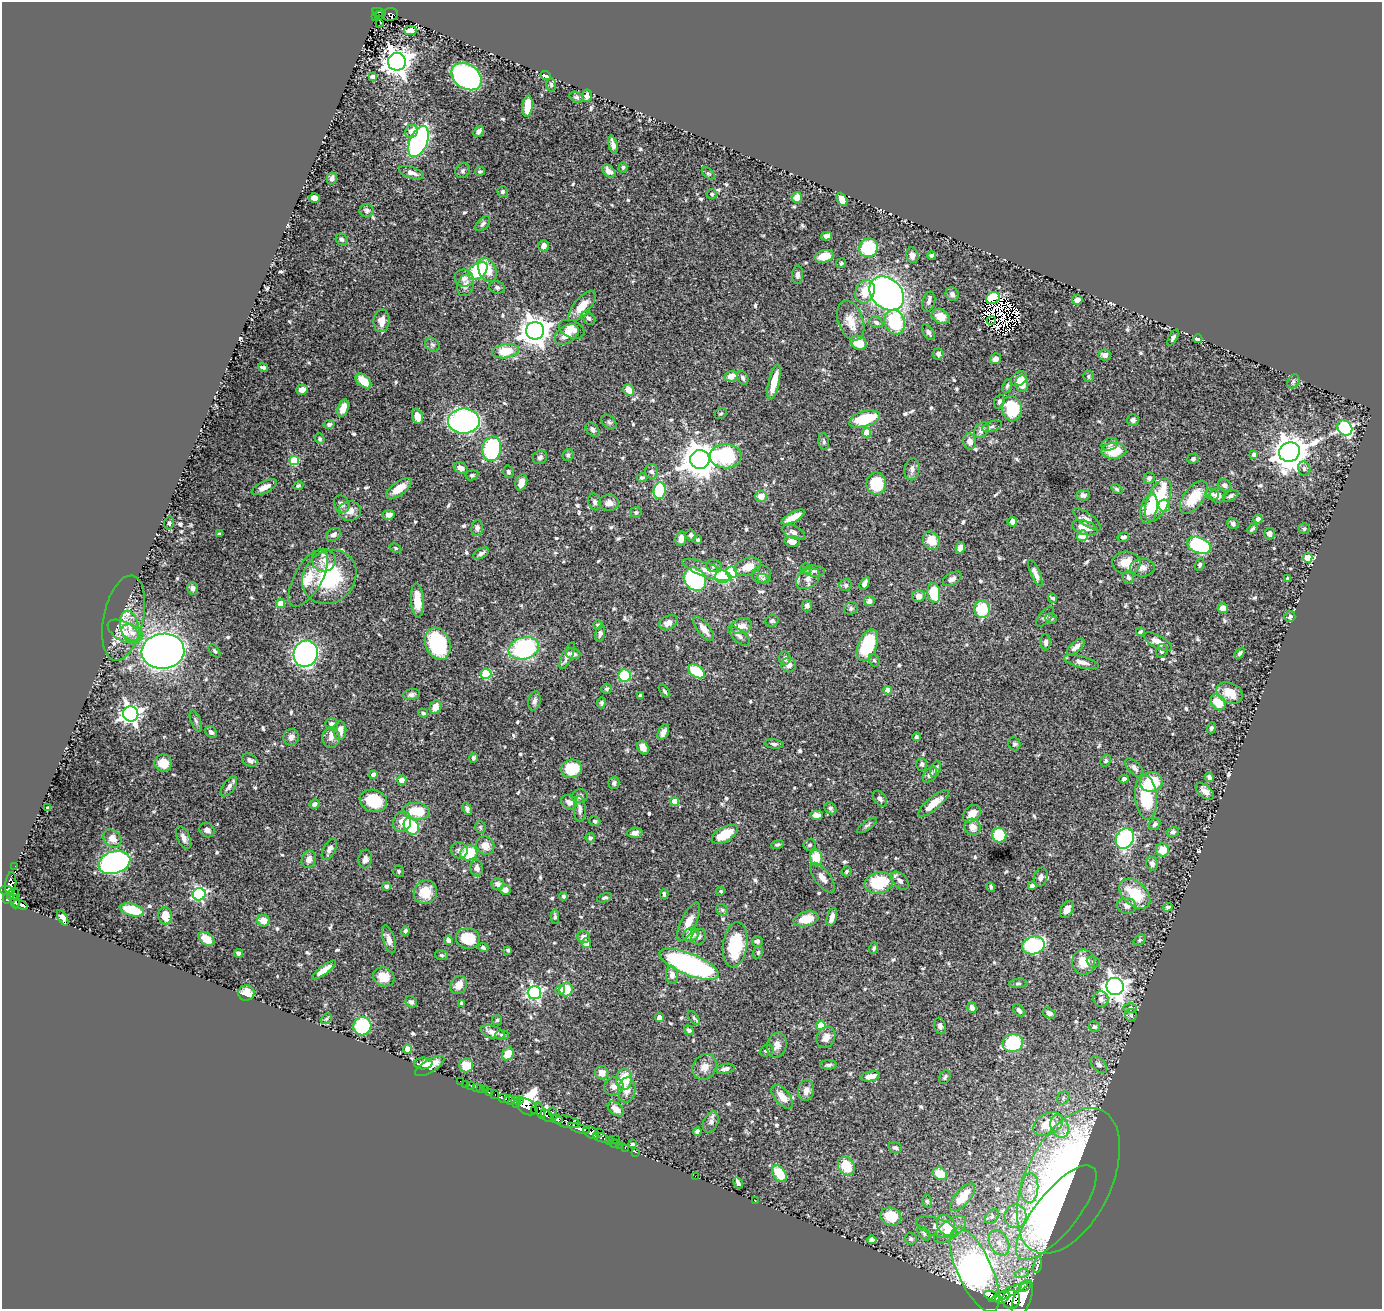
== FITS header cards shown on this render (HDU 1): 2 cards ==
NAXIS1  =                 1380
NAXIS2  =                 1307

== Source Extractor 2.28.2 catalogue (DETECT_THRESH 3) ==
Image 1380 x 1307 px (HDU 1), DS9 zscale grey, 1 PNG px = 1 image px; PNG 1384 x 1311 px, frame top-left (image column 1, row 1307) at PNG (2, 2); each listed source drawn as its Kron ellipse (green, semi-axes under 4 px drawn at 4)
Background 0.718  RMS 0.015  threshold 0.0459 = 3 sigma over >= 5 px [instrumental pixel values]
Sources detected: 667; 7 with non-positive FLUX_AUTO (blend fragments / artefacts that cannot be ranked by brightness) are neither listed nor drawn; of the other 660, the 500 brightest by FLUX_AUTO listed and drawn (160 fainter detections omitted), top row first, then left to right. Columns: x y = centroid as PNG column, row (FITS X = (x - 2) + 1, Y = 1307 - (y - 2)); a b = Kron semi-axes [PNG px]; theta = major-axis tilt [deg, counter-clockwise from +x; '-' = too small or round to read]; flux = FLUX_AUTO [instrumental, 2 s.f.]
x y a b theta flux
379 12 7 3 -15 89
390 14 8 6 12 73
379 15 5 2 - 25
375 17 3 3 - 16
380 23 3 2 - 3.2
410 30 6 4 7 6.6
397 62 9 9 - 1200
546 75 6 3 -22 12
373 76 4 3 - 4.9
467 77 16 12 -34 310
551 84 7 5 -88 2.1
587 96 6 5 - 4.2
576 97 7 5 -29 2.3
528 106 10 5 83 24
411 131 7 6 - 9.7
479 131 6 4 50 4.3
418 142 16 8 66 220
613 145 9 4 -75 4.5
623 167 5 4 - 1.7
463 171 8 7 - 2.7
480 171 5 3 - 1.9
609 171 8 5 -43 5.7
411 173 13 5 -18 5.9
708 173 7 4 -41 1.8
332 179 6 5 - 3.1
502 192 5 5 - 2.2
712 194 5 5 - 1.9
797 197 5 5 - 12
314 198 5 4 - 6.5
842 199 7 4 -63 12
367 211 7 6 - 2.9
483 224 9 5 45 3.2
827 236 6 4 13 5.2
342 239 6 5 - 2.3
544 246 5 5 - 5
868 248 9 9 - 64
912 255 8 6 -73 5.4
932 255 4 3 - 2.5
824 256 9 6 16 18
841 263 5 5 - 1.7
487 270 13 8 -65 20
478 271 11 7 40 74
798 275 9 5 85 3.7
464 278 9 8 - 5.2
466 285 11 8 71 6.9
497 287 8 6 -16 2.8
865 292 12 9 67 19
887 293 19 15 -42 420
952 294 7 6 - 3.9
993 298 7 5 26 38
1077 300 5 5 - 6.6
929 302 10 6 73 3.7
582 306 18 8 50 16
941 317 9 7 -26 13
588 318 8 5 -43 2.7
991 320 4 2 - 1.8
382 321 11 8 84 11
851 321 21 12 -69 16
876 322 7 5 -26 3.8
895 322 12 10 -71 69
572 329 13 8 -24 9.3
535 331 9 8 - 1300
928 332 9 5 -59 3.3
567 334 13 8 34 12
1173 338 9 4 62 2.6
1198 339 4 3 - 3.1
858 343 9 6 -29 18
432 345 8 6 -37 2.6
506 351 14 7 9 28
938 354 5 5 - 3.7
1105 355 6 5 - 5
996 359 6 5 - 5.5
263 367 5 3 - 2.6
731 376 6 5 - 8.6
1088 377 5 5 - 1.8
743 378 7 5 -64 2.7
1019 379 9 6 37 13
363 381 9 5 -42 21
774 382 18 5 77 20
1293 382 7 5 59 2.6
1022 384 8 6 -86 11
1007 386 7 4 68 2.4
302 389 6 5 - 6.2
629 390 6 5 - 9.8
999 402 7 5 67 2.3
343 408 9 5 73 12
1012 408 12 10 -76 61
721 414 6 5 - 1.7
417 416 8 5 -73 12
865 419 16 7 17 54
1133 420 6 6 - 3.7
464 421 16 12 0 270
609 422 9 6 -43 2.5
329 424 5 4 - 2.6
992 426 10 5 18 2.8
1345 428 8 7 - 160
592 429 8 5 -46 3.7
981 430 8 6 48 5.2
867 433 4 4 - 25
320 439 5 5 - 2
970 441 8 6 -79 6.2
824 442 8 5 -84 2.6
1110 444 8 6 22 3.8
492 449 12 9 80 110
1114 451 12 8 3 31
1289 452 10 9 - 2100
568 455 6 5 - 2.6
1254 455 4 4 - 5.9
726 456 16 12 0 89
540 457 7 6 - 3.3
1193 459 6 5 - 2.3
294 460 5 5 - 51
700 460 9 9 - 2100
461 468 7 5 -27 4.7
912 469 11 7 81 5.3
1304 469 7 6 - 3
652 471 7 6 - 3.4
508 472 6 5 - 2.5
472 475 6 5 - 1.8
642 478 5 4 - 2.1
1149 478 6 5 - 3.2
521 482 8 5 72 7.6
876 484 11 10 - 48
1224 485 7 5 -33 3
298 486 5 4 - 1.8
264 487 14 6 26 8.8
399 488 15 6 35 14
1117 489 6 4 -34 1.8
660 490 8 6 82 67
1212 494 7 5 -16 2.6
1083 495 7 5 4 3
761 496 6 5 - 12
1218 496 8 7 - 7.2
1231 496 8 5 30 2.4
1194 497 19 10 53 26
1158 500 23 10 67 90
595 502 8 6 -76 3.1
609 503 10 8 1 6.5
342 504 9 7 -62 6.3
1164 506 6 6 - 21
1149 509 16 8 77 17
350 511 11 10 - 10
636 512 5 5 - 2
389 515 6 5 - 5.1
793 517 13 5 28 14
1087 519 17 6 -36 6
1258 519 4 4 - 3.5
1012 522 5 4 - 5.6
169 523 6 5 - 1.8
1233 523 6 5 - 2.4
477 528 8 6 81 3.9
1085 528 13 7 -18 13
1252 529 6 3 45 1.9
1304 529 5 5 - 1.8
794 532 12 6 -22 5
220 534 4 3 - 1.8
333 534 8 6 32 3.3
1269 534 6 5 - 4.3
691 535 5 5 - 2.5
1082 536 5 5 - 16
1123 537 6 4 15 3.3
681 539 7 5 81 7.5
698 540 4 4 - 2
792 541 7 5 -3 8.3
931 541 9 8 - 17
1199 545 12 7 -22 110
396 548 6 4 -27 1.7
960 548 5 4 - 7.5
481 553 8 4 29 3.8
1308 558 5 5 - 12
324 560 12 11 - 9.4
1126 563 14 11 -5 15
1200 565 6 4 70 2
714 566 8 6 -14 2.9
748 567 14 8 18 13
1142 568 12 9 0 6.5
806 569 5 5 - 2.7
707 570 26 7 -20 13
814 571 11 5 -2 2.8
732 572 6 5 - 83
1035 573 14 4 -66 6.2
761 574 9 8 - 4.2
329 577 29 25 45 80
722 577 8 6 2 81
1128 577 6 5 - 3.5
308 578 31 14 61 22
1288 578 3 3 - 1.8
695 579 12 10 -52 120
763 579 7 4 -27 1.7
808 579 13 9 37 7.5
952 579 10 6 30 3.6
865 583 7 4 62 3.8
846 585 6 6 - 2.4
192 588 6 5 - 3.2
934 593 10 6 -82 38
918 596 6 6 - 8.4
1053 598 4 3 - 2.1
417 601 17 6 -87 18
869 601 5 5 - 3.8
281 604 4 4 - 20
807 606 5 5 - 3.5
851 608 7 6 - 2.6
1223 608 5 5 - 7.7
982 609 8 8 - 34
1290 616 5 5 - 2.4
1045 617 12 5 50 3
124 618 43 20 78 29
1051 618 6 5 - 2.1
772 621 7 6 - 1.9
668 623 10 7 28 7.2
598 625 5 4 - 3
741 626 10 7 16 9
130 627 16 9 -77 12
704 629 15 6 -52 9.8
124 632 18 9 -29 12
1140 632 4 3 - 2.1
132 633 11 7 -26 7.8
600 633 8 4 74 3.2
739 636 13 6 -42 4.4
1046 642 8 5 -89 3.6
1158 642 15 6 -28 9.4
438 644 16 12 -69 94
867 645 17 9 67 55
1076 647 10 5 41 5.8
524 648 15 11 17 120
163 651 21 17 7 1500
214 651 7 4 -52 2
1162 651 7 5 74 2.5
1240 653 6 4 51 2
306 654 13 12 - 380
573 654 7 5 -16 4.2
567 656 14 5 65 4.7
785 658 7 5 82 3.6
874 660 6 5 - 1.8
1081 662 18 6 -14 6
788 665 7 7 - 5.7
696 671 9 6 -35 40
486 674 5 5 - 64
625 676 6 6 - 61
606 689 5 5 - 2.1
888 690 4 4 - 9.5
665 691 8 3 -55 2
1230 693 13 10 -26 18
411 695 9 5 11 3.3
640 696 4 3 - 2.2
534 701 10 6 78 3.8
1218 702 9 7 -46 25
601 703 5 4 - 1.9
436 707 7 5 67 8.7
423 713 5 3 - 2
131 714 8 7 - 530
196 721 11 5 -68 2.9
332 724 6 6 - 3.8
1211 728 5 4 - 2.4
340 730 9 6 86 10
211 732 6 5 - 3
663 732 8 5 63 4.7
291 737 8 7 - 5.1
916 737 4 3 - 2.1
331 738 10 9 - 6.6
774 744 10 4 -6 2.6
1014 744 6 6 - 2.1
643 748 7 5 -64 7.2
473 758 5 4 - 2.1
250 760 8 6 -31 4.6
1106 761 6 4 55 1.7
163 763 9 8 - 14
922 764 6 5 - 2.6
1134 768 11 6 -46 3.6
572 769 10 9 - 30
935 769 8 5 69 2.9
373 775 4 4 - 7
930 775 9 6 49 3.8
1209 777 5 4 - 2.9
1124 779 4 4 - 3
402 780 4 4 - 11
1151 782 11 10 - 40
614 783 6 5 - 2.8
229 787 11 5 54 4
1205 791 11 6 -41 6.3
580 796 8 7 - 3.9
1146 797 22 11 -84 53
880 799 9 6 -52 3.2
373 801 14 11 -19 37
675 801 4 4 - 17
569 802 8 7 - 5.7
934 803 19 6 40 16
315 804 5 4 - 3.5
48 808 3 3 - 1.8
830 808 7 5 -41 2.5
467 809 6 4 -69 2.1
580 809 13 6 -88 4.7
416 811 14 8 -5 28
972 814 10 7 41 10
816 815 6 4 -1 7.7
595 821 6 5 - 1.7
402 822 10 9 - 12
1155 824 6 5 - 3
867 825 12 4 36 2.4
411 826 9 7 -57 51
480 827 6 5 - 1.7
972 827 8 8 - 8.5
207 830 8 7 - 5.2
1173 832 6 4 14 2.8
635 833 7 5 3 4.2
725 834 14 7 30 28
999 835 7 7 - 42
112 838 10 8 -48 9.8
184 838 12 6 -67 5.1
590 838 5 5 - 2.5
1125 839 11 8 60 140
777 844 6 4 16 2.2
810 845 6 5 - 2.2
485 846 9 8 - 9.2
329 849 11 6 61 5
459 850 8 8 - 4
1162 850 6 6 - 17
469 853 9 7 19 44
816 858 8 6 -84 24
309 859 9 7 66 6.1
365 859 9 6 80 5.5
114 862 16 11 17 360
1152 864 7 6 - 4.4
15 866 2 2 - 5.9
477 868 8 6 -79 4.6
399 871 6 5 - 1.7
847 871 5 4 - 1.7
1041 877 10 6 75 5.5
822 878 18 7 -53 7.1
900 881 11 6 -44 4.7
879 883 14 10 12 55
11 884 12 5 86 230
498 884 6 5 - 4.4
386 886 4 4 - 4.1
1032 886 4 4 - 3.8
991 887 5 4 - 2
505 890 5 5 - 4.9
6 891 6 4 -5 290
721 891 4 4 - 1.7
425 892 12 11 - 18
13 894 6 5 - 200
199 894 6 6 - 180
664 894 5 3 - 2.6
1135 894 18 11 -42 42
564 896 4 4 - 2
7 898 5 4 - 340
604 898 8 4 19 2
15 902 6 3 87 210
20 905 8 3 -19 200
1127 906 9 8 - 5.5
1168 907 5 3 - 1.8
1067 909 9 6 61 6.5
132 910 12 6 -14 28
722 910 6 5 - 1.9
165 916 8 6 -87 17
555 917 7 4 90 1.9
832 917 9 4 73 6.4
63 918 9 4 -61 5.1
806 919 13 7 13 19
263 921 6 6 - 13
689 922 21 7 64 10
405 931 4 4 - 2
691 935 8 6 22 13
583 937 6 6 - 4.8
699 937 8 7 - 3.2
468 938 12 10 -10 30
206 939 9 5 -32 15
389 939 14 5 -73 6.2
448 940 4 4 - 4.2
1139 940 7 5 41 2
757 941 5 5 - 3.6
587 943 5 4 - 6.8
735 945 23 12 81 50
1033 945 11 9 12 120
483 948 5 4 - 2.5
874 948 6 4 72 2.1
508 950 4 3 - 2.2
758 952 6 5 - 1.7
238 953 4 4 - 3.2
441 955 6 5 - 1.9
1084 962 12 11 - 19
1093 962 7 5 -22 2.1
689 964 32 10 -22 240
324 970 14 4 37 9.5
672 975 9 6 -83 6.5
384 977 11 9 -22 17
1018 984 9 4 5 1.7
459 985 9 7 58 11
1115 986 9 8 - 740
566 989 7 6 - 29
560 990 5 4 - 4
534 992 6 6 - 220
246 993 8 7 - 14
1101 999 8 7 - 4.7
411 1002 6 5 - 3.2
462 1003 4 3 - 3.2
972 1008 5 4 - 5
1130 1008 6 4 -2 1.7
1019 1010 7 5 -53 3.6
1049 1013 7 5 -30 4.8
1131 1015 6 6 - 1.7
659 1017 4 4 - 9.7
694 1018 8 4 -53 1.9
326 1019 6 4 43 2
497 1020 5 5 - 1.7
821 1025 4 4 - 33
362 1026 9 9 - 83
940 1026 8 6 -75 3.7
1094 1027 5 5 - 3
689 1030 5 4 - 2.5
493 1032 12 6 -17 8.6
502 1035 7 4 -1 1.9
826 1037 11 9 61 7.1
1013 1043 10 9 - 60
777 1045 13 9 75 6.8
408 1049 4 4 - 20
767 1051 7 5 18 2.1
508 1054 7 5 53 19
423 1063 9 6 3 6.3
829 1065 8 4 2 2.6
1099 1065 10 6 -45 3.1
430 1066 16 6 31 11
466 1066 7 6 - 20
704 1067 14 11 54 9.7
725 1069 9 5 12 4.6
602 1073 7 6 - 7.7
870 1076 9 5 12 10
945 1077 7 5 62 2.1
624 1079 11 8 82 27
460 1081 2 2 - 6.6
466 1084 2 2 - 5
471 1085 3 2 - 13
614 1086 10 9 - 6.2
476 1088 3 2 - 22
480 1089 4 3 - 32
486 1089 2 2 - 5.5
627 1090 12 9 84 8
806 1090 11 7 78 6.4
489 1092 4 3 - 110
494 1095 3 2 - 21
782 1097 14 7 -50 13
504 1098 6 3 -21 34
1063 1098 7 5 49 2.3
510 1100 5 4 - 120
520 1100 3 2 - 110
516 1102 6 4 -75 230
527 1107 11 7 -33 910
616 1109 9 5 -39 8
535 1110 3 2 - 16
540 1111 8 4 -74 460
552 1112 4 3 - 71
547 1116 7 5 -45 130
556 1119 6 4 -14 510
567 1122 12 6 -12 330
711 1122 11 7 67 4.4
1048 1124 16 10 27 25
1059 1126 11 8 -66 9.9
579 1128 11 4 -18 920
591 1132 8 5 -31 920
600 1132 2 2 - 39
697 1132 4 4 - 3.5
601 1138 8 3 -16 82
609 1140 3 3 - 19
615 1140 2 2 - 12
615 1144 5 2 - 12
632 1144 3 3 - 1.8
619 1145 2 2 - 8
625 1148 2 2 - 9.2
895 1148 7 5 -15 2.4
635 1152 3 2 - 23
846 1166 10 8 -59 26
779 1174 9 6 -53 35
940 1174 7 6 - 17
695 1176 2 2 - 54
1068 1181 78 43 64 390
738 1183 6 3 -64 2.9
1029 1188 15 9 85 12
963 1197 17 7 50 20
755 1201 2 2 - 6.1
927 1201 6 5 - 1.9
1056 1213 58 21 51 180
1015 1216 11 11 - 16
891 1217 11 8 -24 26
992 1217 8 5 50 2.9
946 1225 11 8 -61 12
937 1227 21 8 -18 8.2
950 1229 19 9 36 19
924 1233 8 5 -53 2.1
911 1239 6 6 - 2.1
872 1240 5 4 - 3.4
999 1243 13 9 -62 11
1038 1265 8 4 80 2.4
974 1270 46 17 -65 520
1022 1273 7 4 18 2.5
1025 1287 6 3 38 320
1009 1292 21 4 24 570
992 1296 9 4 -22 760
1002 1298 8 5 30 760
1022 1298 19 8 69 3600
1011 1299 9 9 - 1300
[160 fainter detections neither listed nor drawn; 7 non-positive-flux detections neither listed nor drawn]